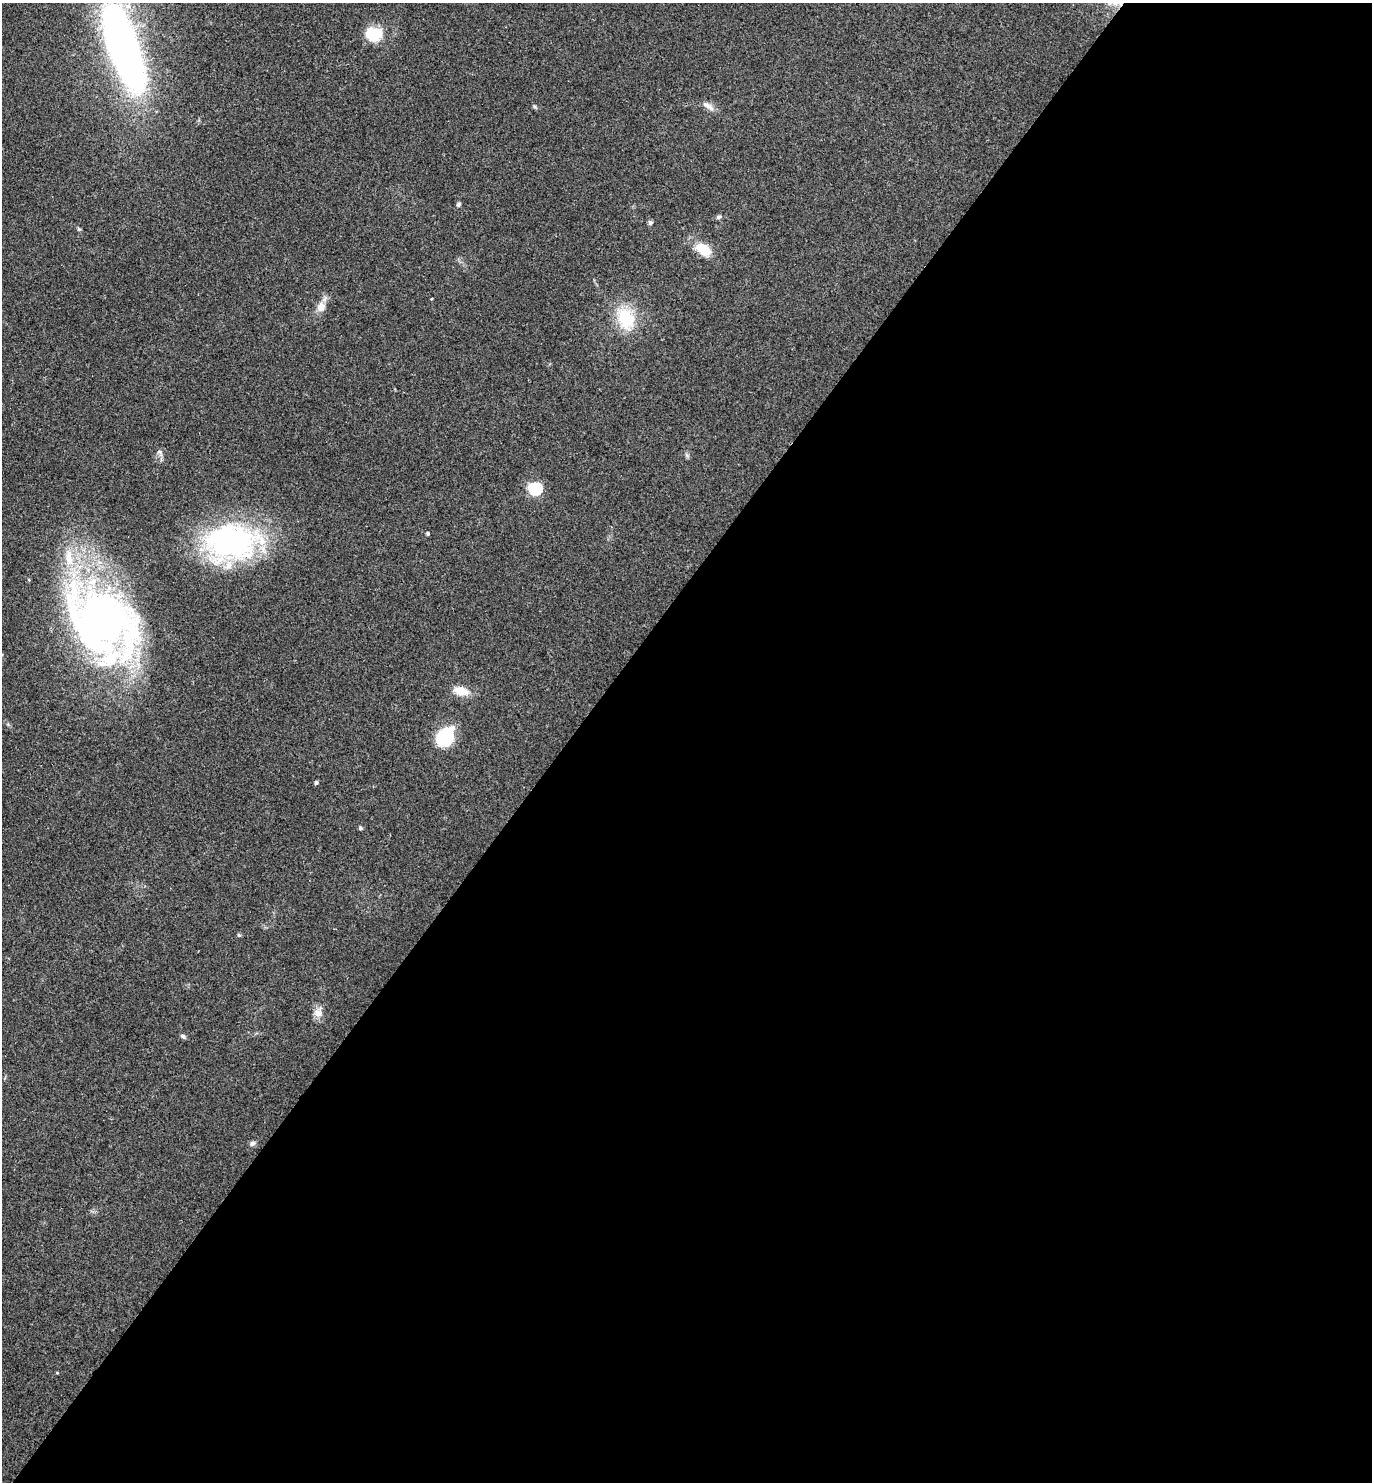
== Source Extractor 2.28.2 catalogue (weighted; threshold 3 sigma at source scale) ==
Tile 12 of 4 x 4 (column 4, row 3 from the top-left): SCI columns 4437-5806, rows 1517-2996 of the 5992 x 5992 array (HDU 1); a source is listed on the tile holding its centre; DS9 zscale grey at full resolution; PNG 1374 x 1484 px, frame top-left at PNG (2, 3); no overlay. Shown black and unused: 59% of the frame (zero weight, under 2 of 3 exposures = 3% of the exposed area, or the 3 px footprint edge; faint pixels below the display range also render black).
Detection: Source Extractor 2.28.2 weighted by HDU 2 'WHT'; one run over the whole footprint, this tile lists its part. Background 0.0701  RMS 0.0078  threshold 0.0349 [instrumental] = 3 sigma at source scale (4.5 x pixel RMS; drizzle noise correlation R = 1.50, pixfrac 1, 0.05/0.05 arcsec/px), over >= 5 px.
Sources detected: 28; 2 inside a brighter object's white glare — not listed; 2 inside a brighter listed object's ellipse — not listed separately; the other 24 listed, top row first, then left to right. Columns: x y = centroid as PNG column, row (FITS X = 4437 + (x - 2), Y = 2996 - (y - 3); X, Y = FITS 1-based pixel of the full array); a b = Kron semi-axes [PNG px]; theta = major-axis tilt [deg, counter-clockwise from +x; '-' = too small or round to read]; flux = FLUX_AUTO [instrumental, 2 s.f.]
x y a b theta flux
374 34 19 14 -4 22
124 49 50 15 -70 700
708 106 20 7 -34 4.4
458 204 6 5 - 1.5
718 217 7 5 16 1.6
650 223 6 6 - 1.5
703 249 17 11 -37 17
432 298 3 3 - 1
321 307 11 10 - 6.4
626 319 30 22 -63 30
159 452 6 4 0 1.2
535 488 8 6 -23 100
428 534 4 4 - 1.2
231 542 64 41 1 140
101 618 103 57 -33 340
461 691 15 9 -15 12
447 734 21 16 82 32
316 783 4 4 - 1.5
360 828 6 5 - 1.1
239 935 5 5 - 0.94
318 1012 13 11 60 5.9
183 1036 7 4 -38 1.8
252 1143 7 6 - 2
57 1373 4 3 - 0.63
Isophote crosses this tile's border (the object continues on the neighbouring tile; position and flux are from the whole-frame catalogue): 1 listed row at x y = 124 49